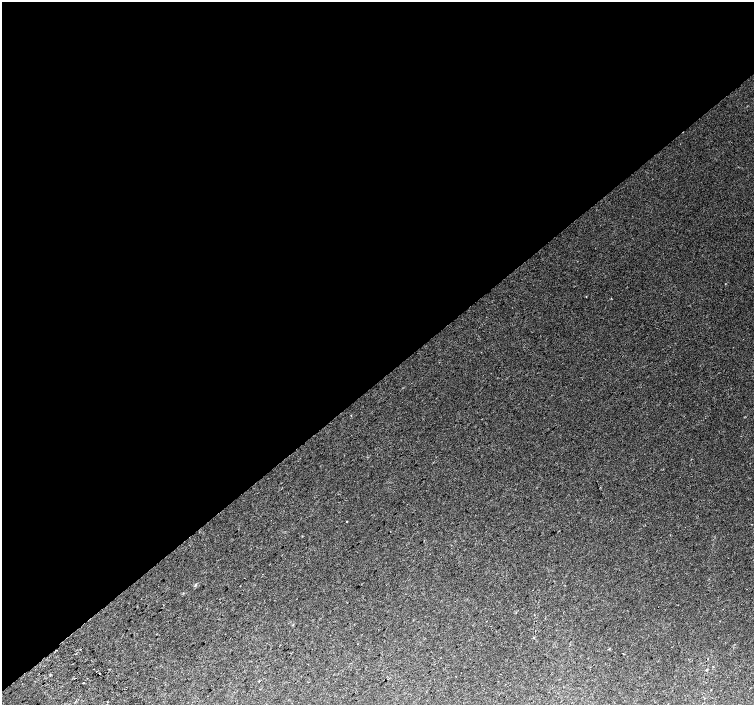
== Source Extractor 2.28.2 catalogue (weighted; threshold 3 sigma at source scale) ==
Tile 2 of 4 x 4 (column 2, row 1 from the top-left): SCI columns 1536-3039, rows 4396-5801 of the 6085 x 6042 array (HDU 1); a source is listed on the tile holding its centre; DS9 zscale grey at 2 x 2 block average (1 PNG px = mean of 2 x 2 image px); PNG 756 x 707 px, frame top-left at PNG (2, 2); no overlay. Shown black and unused: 54% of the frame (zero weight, under 2 of 3 exposures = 3% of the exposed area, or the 3 px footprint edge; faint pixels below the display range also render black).
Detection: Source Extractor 2.28.2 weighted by HDU 2 'WHT'; one run over the whole footprint, this tile lists its part. Background 0.0313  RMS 0.0078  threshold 0.0353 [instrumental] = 3 sigma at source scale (4.5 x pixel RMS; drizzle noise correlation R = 1.50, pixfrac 1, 0.0396/0.0396 arcsec/px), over >= 5 px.
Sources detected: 6; all 6 listed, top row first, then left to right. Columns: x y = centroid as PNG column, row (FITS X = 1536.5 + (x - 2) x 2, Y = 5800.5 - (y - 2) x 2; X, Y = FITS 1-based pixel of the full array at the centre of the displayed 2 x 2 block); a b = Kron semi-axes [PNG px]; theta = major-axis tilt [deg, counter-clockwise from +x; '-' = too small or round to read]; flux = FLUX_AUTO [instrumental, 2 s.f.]
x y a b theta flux
347 521 2 2 - 13
195 585 4 2 - 1.4
99 674 2 2 - 3.9
259 681 2 2 - 2
83 683 2 2 - 4.5
668 704 2 2 - 0.57